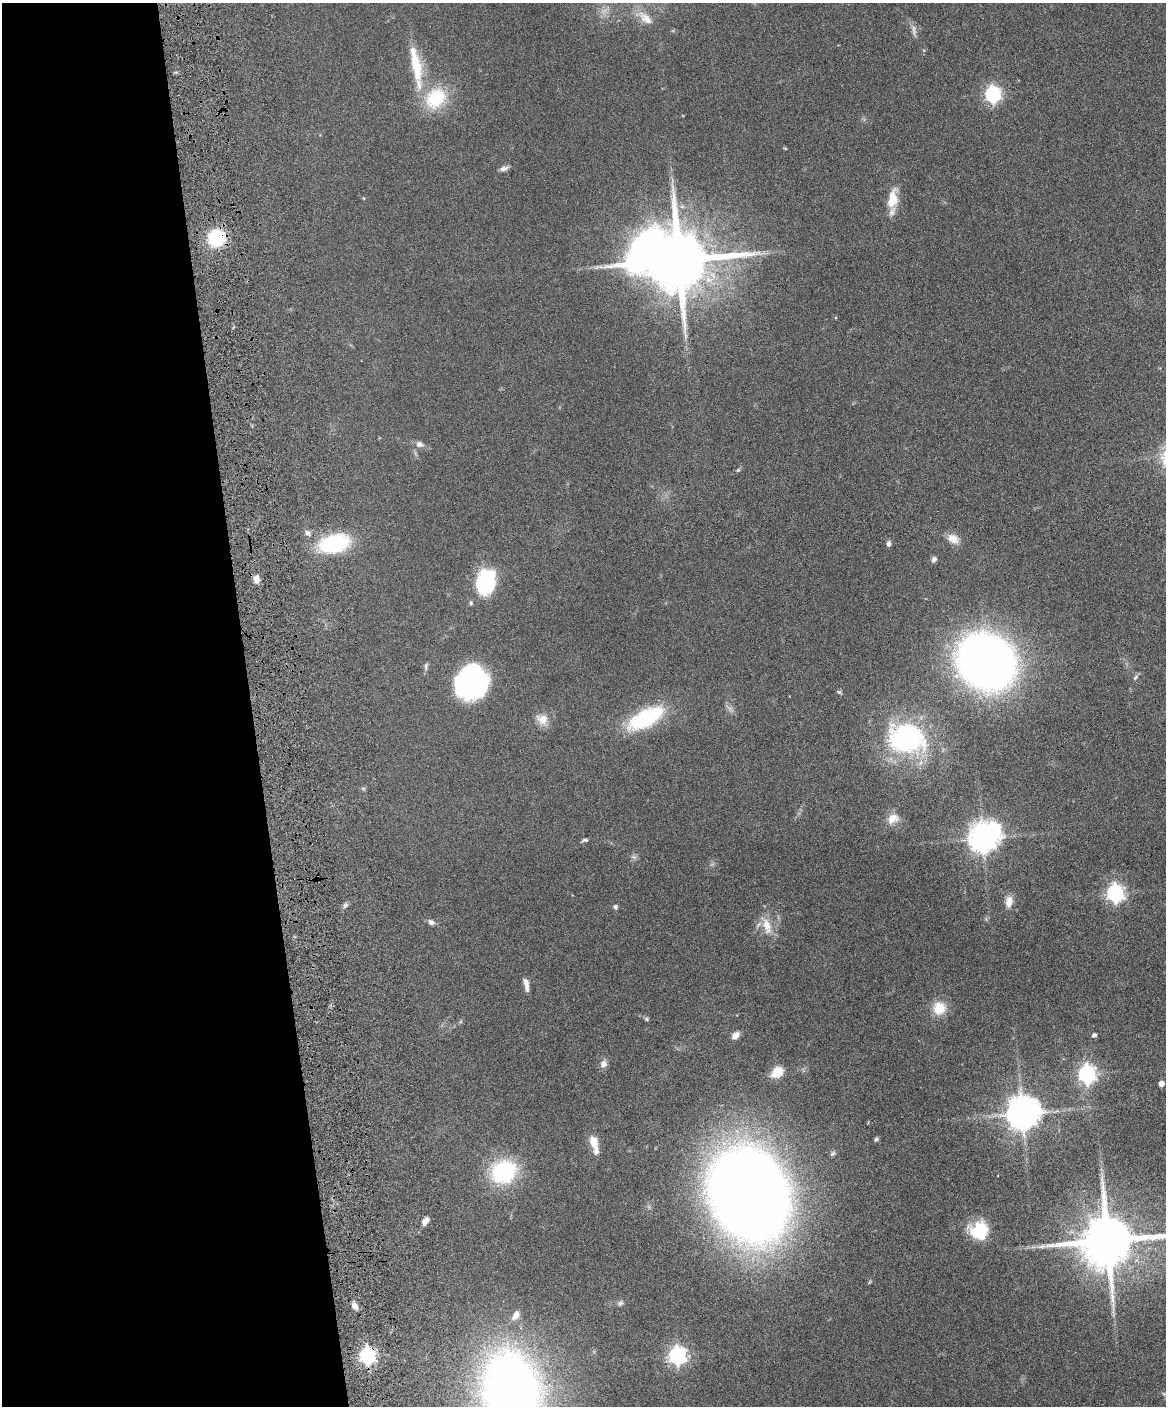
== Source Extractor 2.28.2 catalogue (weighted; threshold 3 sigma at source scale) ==
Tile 5 of 4 x 3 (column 1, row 2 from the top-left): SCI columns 58-1221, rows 1648-3051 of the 4773 x 4594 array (HDU 1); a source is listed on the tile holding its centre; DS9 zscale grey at full resolution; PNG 1168 x 1408 px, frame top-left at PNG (2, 3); no overlay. Shown black and unused: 22% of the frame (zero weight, under 4 of 8 exposures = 3% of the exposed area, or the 3 px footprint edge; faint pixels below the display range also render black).
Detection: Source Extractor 2.28.2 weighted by HDU 2 'WHT'; one run over the whole footprint, this tile lists its part. Background 0.0807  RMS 0.0046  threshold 0.0188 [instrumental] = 3 sigma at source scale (4.09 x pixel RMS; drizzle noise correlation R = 1.36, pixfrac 0.8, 0.05/0.05 arcsec/px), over >= 5 px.
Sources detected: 67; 3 inside a brighter object's white glare — not listed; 4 inside a brighter listed object's ellipse — not listed separately; the other 60 listed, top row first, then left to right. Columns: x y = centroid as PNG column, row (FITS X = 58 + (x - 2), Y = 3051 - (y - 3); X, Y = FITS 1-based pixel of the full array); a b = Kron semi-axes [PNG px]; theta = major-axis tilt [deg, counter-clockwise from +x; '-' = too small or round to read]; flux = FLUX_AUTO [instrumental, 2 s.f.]
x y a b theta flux
646 18 26 11 -42 6.2
914 30 16 5 -83 1.8
416 65 45 14 -77 16
993 94 7 6 - 110
435 98 32 25 46 20
785 148 5 3 - 0.35
504 168 12 5 16 1.6
893 197 22 12 -72 6.4
217 238 17 17 - 22
679 260 15 14 - 4200
419 444 11 8 -12 2.1
308 533 9 7 -56 1.4
953 539 16 11 -27 4.2
334 543 30 17 12 36
888 544 7 6 - 1.2
934 559 7 6 - 1.3
256 579 10 7 -84 2.5
485 583 22 15 77 43
471 603 5 5 - 0.85
986 662 34 30 -39 470
426 666 11 5 78 1.1
1136 677 8 4 46 0.85
472 681 25 22 76 110
646 718 30 13 29 44
542 719 16 13 -23 4.7
907 738 46 35 -13 64
893 818 17 13 29 4.7
983 838 9 8 - 580
585 840 8 4 5 0.87
634 857 8 5 -11 1.1
1115 893 7 7 - 150
1009 902 15 9 80 3.6
345 905 8 5 38 1
615 907 6 5 - 1
431 922 8 6 -27 1.5
767 926 24 11 -76 6.9
526 984 14 5 -80 3
939 1008 17 16 - 7.8
647 1019 7 5 -28 0.68
735 1035 9 6 33 3.1
1094 1035 4 4 - 1.3
603 1064 10 8 64 2.2
777 1072 14 10 41 7.8
1087 1074 7 7 - 160
1161 1084 4 4 - 3
1022 1114 9 8 - 910
876 1139 6 5 - 0.8
594 1144 23 8 -75 6.3
832 1154 8 5 36 0.79
504 1172 28 24 27 36
748 1194 56 44 -68 930
425 1221 9 5 52 3
980 1231 15 14 - 23
1108 1241 15 14 - 3100
620 1303 8 6 34 1
355 1306 9 6 -56 2.5
516 1315 13 8 57 3
367 1356 7 6 - 110
677 1356 7 6 - 170
512 1390 48 34 -77 450
Overlapping masked pixels (flux is a lower limit): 2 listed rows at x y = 217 238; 367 1356
Isophote crosses this tile's border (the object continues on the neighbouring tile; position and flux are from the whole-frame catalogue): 2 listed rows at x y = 1108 1241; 512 1390